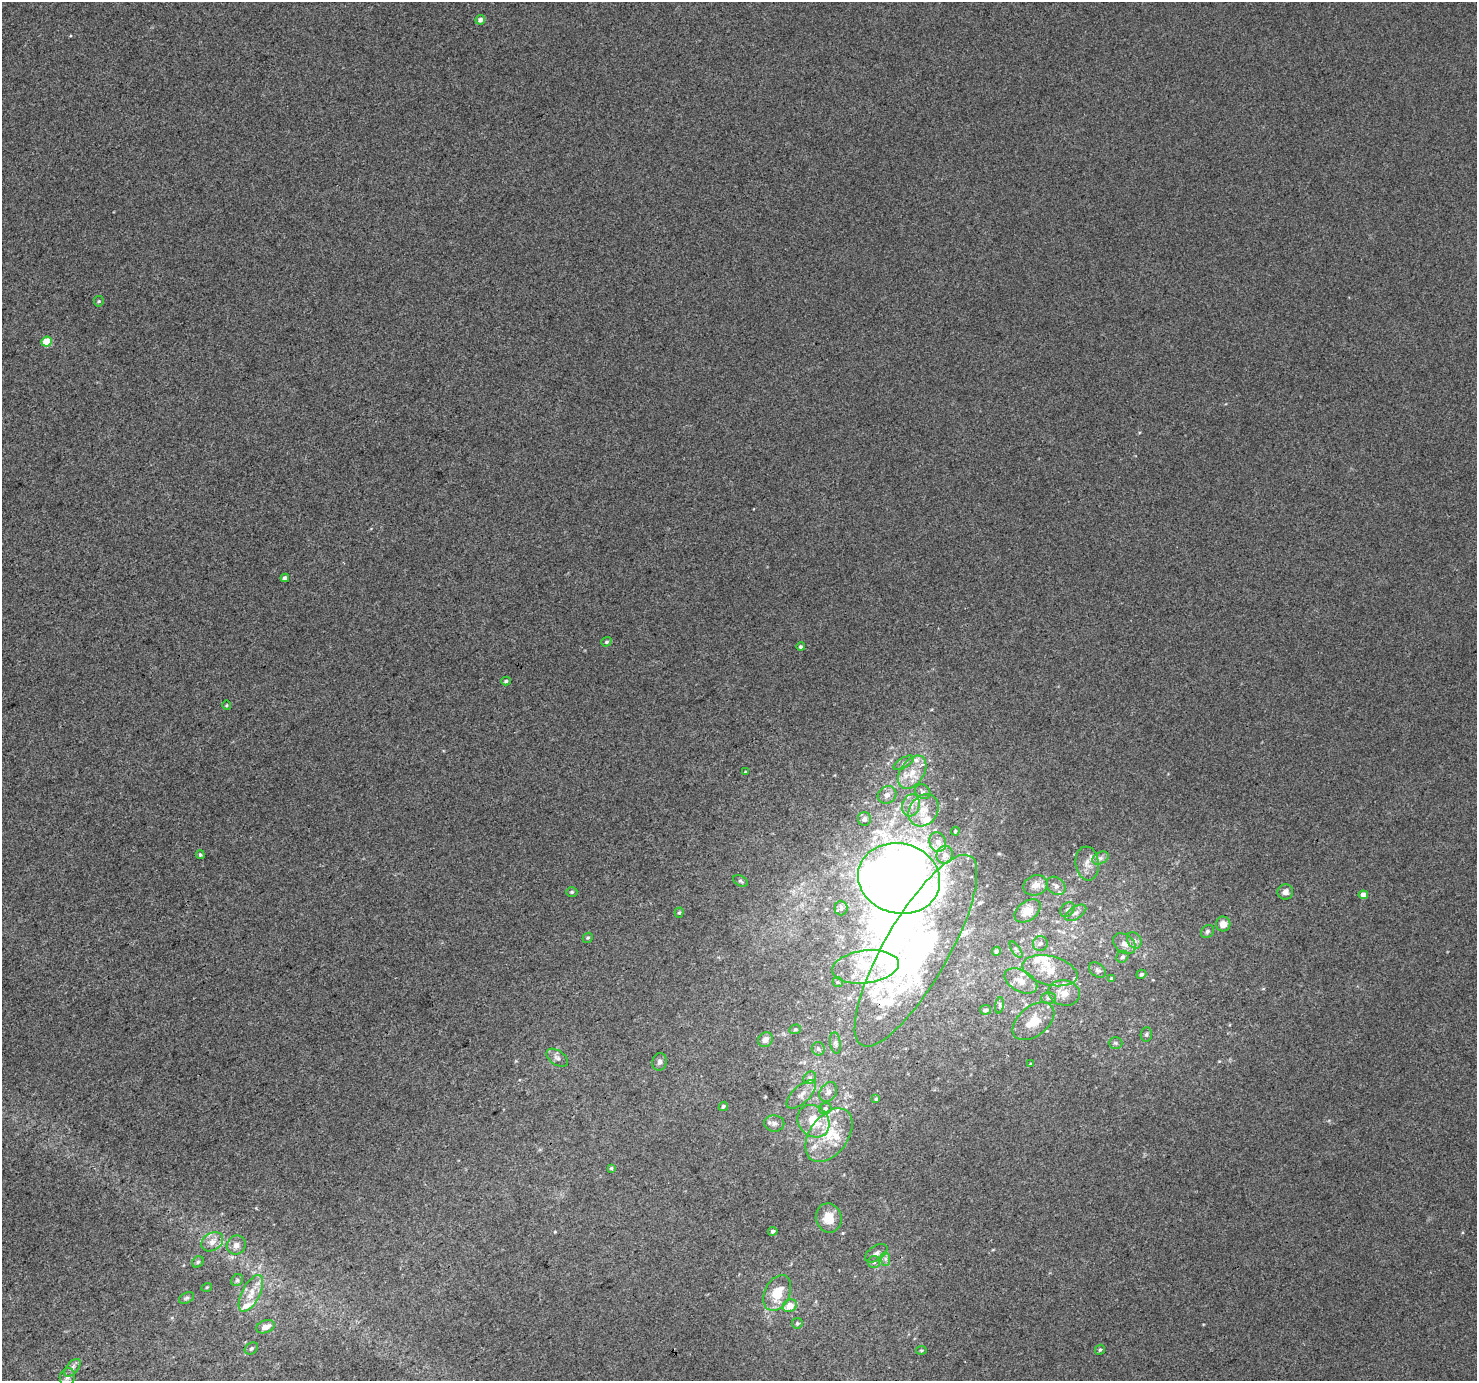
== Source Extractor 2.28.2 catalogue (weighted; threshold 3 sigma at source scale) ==
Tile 7 of 4 x 4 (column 3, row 2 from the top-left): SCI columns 2956-4430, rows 2944-4322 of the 5906 x 5822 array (HDU 1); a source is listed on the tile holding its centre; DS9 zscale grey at full resolution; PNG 1479 x 1383 px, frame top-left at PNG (2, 2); each listed source drawn as its Kron ellipse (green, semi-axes under 4 px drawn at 4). Shown black and unused: <1% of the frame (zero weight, under 3 of 4 exposures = <1% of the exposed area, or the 3 px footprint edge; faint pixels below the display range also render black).
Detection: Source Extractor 2.28.2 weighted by HDU 2 'WHT'; one run over the whole footprint, this tile lists its part. Background 0.0157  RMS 0.0043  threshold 0.0192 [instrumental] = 3 sigma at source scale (4.5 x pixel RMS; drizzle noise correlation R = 1.50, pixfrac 1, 0.0396/0.0396 arcsec/px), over >= 5 px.
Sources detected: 114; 2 inside a brighter object's white glare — neither listed nor drawn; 16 inside a brighter listed object's ellipse — not listed separately; the other 96 listed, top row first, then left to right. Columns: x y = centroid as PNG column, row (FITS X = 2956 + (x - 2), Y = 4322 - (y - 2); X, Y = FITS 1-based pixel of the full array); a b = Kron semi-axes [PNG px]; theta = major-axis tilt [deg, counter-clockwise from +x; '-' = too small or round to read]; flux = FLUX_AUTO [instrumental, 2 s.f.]
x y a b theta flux
480 20 5 4 - 1.6
99 301 5 5 - 0.56
47 342 5 5 - 12
285 578 4 4 - 1.3
606 642 5 4 - 0.69
801 647 4 3 - 0.95
506 681 5 4 - 0.79
227 705 5 3 - 0.4
904 763 11 5 30 1.4
745 772 4 3 - 0.4
912 772 18 11 57 7.7
923 792 8 6 -40 1.3
887 795 10 8 36 2.3
911 805 11 8 72 3.2
924 810 17 14 54 7.3
864 819 7 6 - 1.4
955 831 4 4 - 0.49
938 842 10 8 -72 2.8
200 855 5 4 - 0.57
945 855 9 8 - 2.6
1100 858 9 5 27 1.5
1087 863 17 11 -83 4.5
899 878 41 35 -14 500
740 881 8 5 -27 0.77
1035 885 12 10 22 3
1056 886 10 8 -43 2.2
572 892 5 4 - 0.65
1285 892 8 7 - 2.1
1363 895 4 4 - 3.3
841 908 7 6 - 1.4
1067 910 8 6 46 1.4
1028 911 15 9 36 5.4
679 913 5 4 - 0.58
1076 913 12 6 33 2.2
1223 924 7 7 - 3.4
1207 931 7 5 45 1
588 938 5 4 - 0.56
1134 940 8 6 -56 1.7
1040 943 7 7 - 1.5
1124 944 12 9 -37 3.2
1016 950 9 3 -57 0.87
916 951 109 32 60 130
996 951 4 4 - 0.87
1122 957 6 5 - 1.1
865 967 33 16 7 18
1098 970 9 6 -37 1.2
1050 971 28 14 -14 9.9
1141 974 5 4 - 0.96
1111 978 4 4 - 0.46
1021 981 18 10 -28 5
838 982 5 4 - 0.65
1064 993 16 12 -12 5.4
1048 998 7 5 1 1.1
999 1005 8 4 82 0.9
986 1010 5 4 - 1
1033 1021 24 14 39 8.1
795 1029 6 4 19 0.67
1146 1034 7 5 86 0.86
765 1040 8 7 - 2.5
835 1043 11 5 -83 1.3
1115 1043 7 5 -1 0.88
818 1049 6 6 - 1.1
557 1058 12 7 -34 1.8
659 1062 9 7 75 1.4
1030 1064 4 3 - 0.41
810 1078 7 5 46 1.1
828 1092 10 8 55 2.1
801 1094 18 8 43 3.8
876 1099 4 4 - 0.48
723 1106 5 4 - 0.89
825 1109 6 5 - 1
813 1121 17 14 -48 12
774 1123 10 8 -1 2.1
829 1135 30 19 54 16
611 1168 4 4 - 0.59
829 1218 15 12 -72 7
773 1231 5 4 - 1.1
212 1242 12 8 32 3.6
236 1245 10 9 - 2.5
876 1253 13 7 34 2
885 1259 7 4 -89 1.2
198 1262 6 5 - 0.79
874 1262 6 6 - 0.87
237 1280 6 5 - 0.8
207 1287 5 3 - 0.4
251 1293 20 9 62 5.7
777 1293 19 12 65 11
187 1298 8 5 27 0.88
790 1306 7 6 - 5.1
797 1323 5 5 - 0.78
265 1327 9 6 20 3.2
251 1348 7 5 34 1.1
921 1350 5 4 - 0.48
1100 1350 5 4 - 0.72
72 1368 10 5 50 1.8
67 1377 9 7 73 2.2
Overlapping masked pixels (flux is a lower limit): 2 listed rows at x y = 899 878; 916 951
Unlisted compact peaks at least as high as the median listed source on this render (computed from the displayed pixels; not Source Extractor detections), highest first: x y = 1219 1061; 555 1232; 843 1233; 999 854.